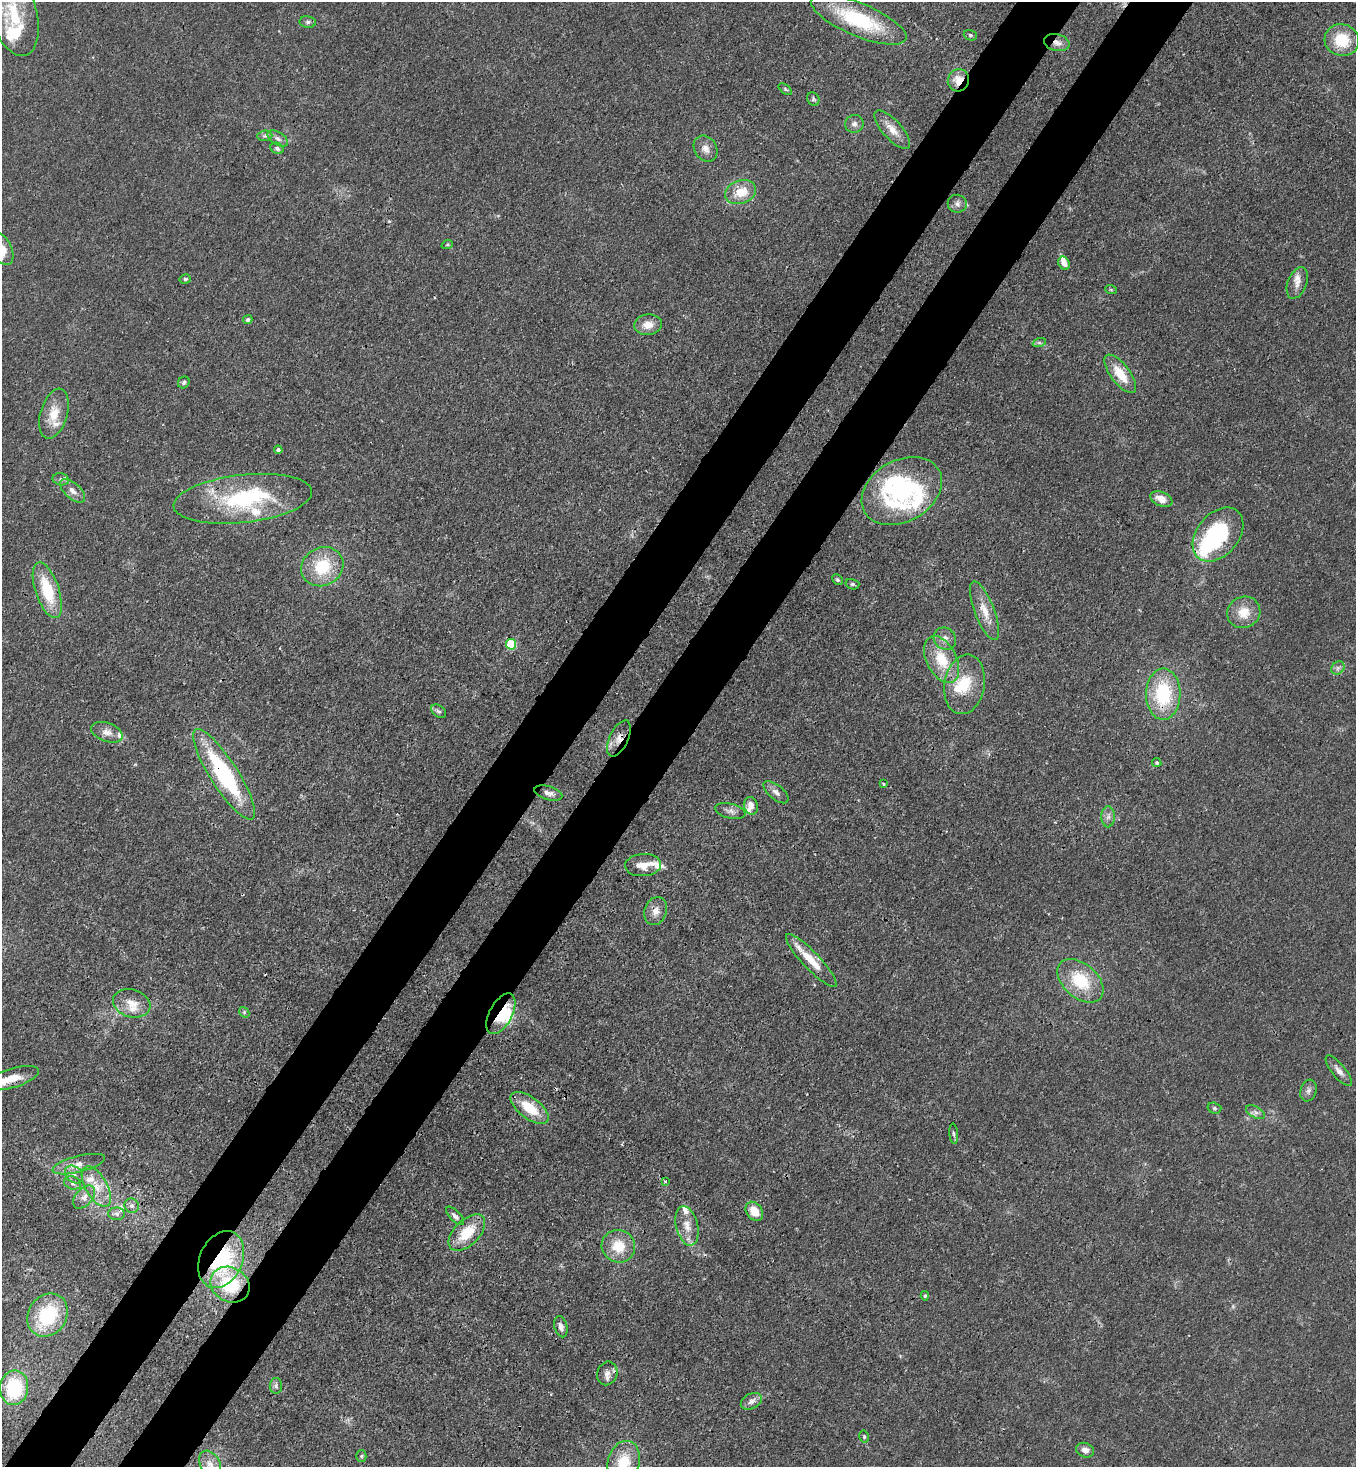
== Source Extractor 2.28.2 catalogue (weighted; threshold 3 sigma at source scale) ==
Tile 7 of 4 x 4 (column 3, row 2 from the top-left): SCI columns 2933-4286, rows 2990-4454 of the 6004 x 5981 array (HDU 1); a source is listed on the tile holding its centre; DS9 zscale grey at full resolution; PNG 1358 x 1469 px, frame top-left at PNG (2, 2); each listed source drawn as its Kron ellipse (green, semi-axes under 4 px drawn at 4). Shown black and unused: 10% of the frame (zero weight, under 3 of 4 exposures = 7% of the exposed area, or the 3 px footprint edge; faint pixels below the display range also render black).
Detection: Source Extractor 2.28.2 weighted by HDU 2 'WHT'; one run over the whole footprint, this tile lists its part. Background 0.0199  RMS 0.0026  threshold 0.0119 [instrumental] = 3 sigma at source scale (4.5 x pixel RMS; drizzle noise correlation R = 1.50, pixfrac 1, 0.05/0.05 arcsec/px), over >= 5 px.
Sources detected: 123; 4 inside a brighter object's white glare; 2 cosmic-ray / hot-pixel residue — neither listed nor drawn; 17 inside a brighter listed object's ellipse — not listed separately; the other 100 listed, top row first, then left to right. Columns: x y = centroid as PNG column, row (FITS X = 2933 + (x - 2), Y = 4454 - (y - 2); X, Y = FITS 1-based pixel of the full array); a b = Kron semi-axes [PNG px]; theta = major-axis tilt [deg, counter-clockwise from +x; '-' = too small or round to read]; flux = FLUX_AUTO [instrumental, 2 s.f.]
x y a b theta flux
14 14 43 23 -75 16
859 20 51 16 -23 24
308 22 8 5 -8 0.64
970 35 7 5 -15 0.49
1342 40 17 15 -15 9.2
1057 43 13 8 -13 2
958 80 11 10 - 3.9
785 89 8 4 -36 0.44
813 99 7 6 - 0.51
854 124 9 9 - 1.2
892 130 24 9 -48 3.6
265 136 7 5 6 0.7
278 139 11 6 -32 1.1
277 148 7 5 -28 0.65
705 149 14 11 -57 2.1
741 192 16 11 19 5.9
957 204 9 9 - 1.2
447 245 6 3 19 0.34
2 249 17 10 -65 3.5
1064 263 7 5 -57 2
185 279 5 4 - 0.52
1297 283 16 9 68 2
1111 290 6 3 -19 0.31
248 320 5 4 - 0.65
648 325 14 10 7 3.2
1039 343 7 4 18 0.56
1120 374 23 9 -53 6.7
184 382 6 5 - 0.55
54 414 26 13 74 5.6
278 450 4 4 - 0.79
61 479 8 6 -11 0.91
73 491 15 8 -43 2
902 491 43 30 30 29
243 499 70 24 6 29
1161 499 12 7 -23 2.6
1218 535 30 21 50 29
322 567 22 19 29 12
837 580 5 4 - 0.5
852 584 7 5 -14 0.49
47 590 29 12 -72 13
984 611 31 10 -69 4.5
1244 612 17 15 27 4.8
945 639 12 10 -42 1.9
511 644 5 5 - 16
942 660 25 15 -63 8.9
1338 668 7 6 - 0.78
965 684 30 20 80 9.5
1163 694 25 17 89 18
439 711 8 5 -37 0.69
107 732 16 9 -20 2.1
619 738 19 9 64 2.9
1157 763 5 4 - 0.45
224 774 53 13 -57 32
884 784 4 3 - 0.38
776 792 15 7 -40 1.5
548 793 14 6 -16 1.7
751 806 9 7 -75 2
730 811 15 7 -13 1.4
1108 817 10 6 90 1.2
643 865 18 11 3 3.1
656 911 14 11 70 2.3
811 960 35 8 -46 6.6
1080 981 27 17 -41 12
132 1003 19 13 -17 4.2
244 1012 6 4 -48 0.46
501 1014 22 11 61 11
1339 1071 19 6 -51 1.6
12 1078 28 9 17 5.9
1308 1091 11 8 73 1.1
530 1108 22 10 -37 7.8
1214 1108 7 5 -16 0.54
1256 1112 10 5 -27 1
954 1134 10 4 -84 0.56
79 1164 27 8 14 3
74 1174 10 8 -41 1.7
665 1181 3 3 - 0.46
73 1183 9 6 -19 0.92
96 1187 22 11 -60 4.7
84 1197 13 8 47 1.9
132 1206 7 7 - 0.95
754 1211 10 7 -53 4.6
116 1214 8 6 -3 0.87
455 1216 12 5 -45 1
687 1226 20 11 -76 4
467 1233 22 12 45 8.3
618 1246 17 16 - 6.7
221 1260 29 21 65 25
230 1285 20 17 -30 14
925 1296 4 4 - 0.41
48 1315 22 19 56 18
561 1327 11 6 -76 1.3
607 1373 12 10 69 1.9
276 1386 8 6 -89 0.74
14 1388 17 14 83 18
751 1401 11 7 28 1.4
864 1436 6 4 -76 0.41
1085 1450 9 7 -21 1.6
361 1456 5 5 - 0.4
624 1462 21 15 75 7.9
210 1464 14 9 -61 2.4
Overlapping masked pixels (flux is a lower limit): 12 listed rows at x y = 1057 43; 958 80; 243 499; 1163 694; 619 738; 224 774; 656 911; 501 1014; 12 1078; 221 1260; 230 1285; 607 1373
Isophote crosses this tile's border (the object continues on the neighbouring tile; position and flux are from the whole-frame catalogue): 4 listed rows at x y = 14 14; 2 249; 624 1462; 210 1464